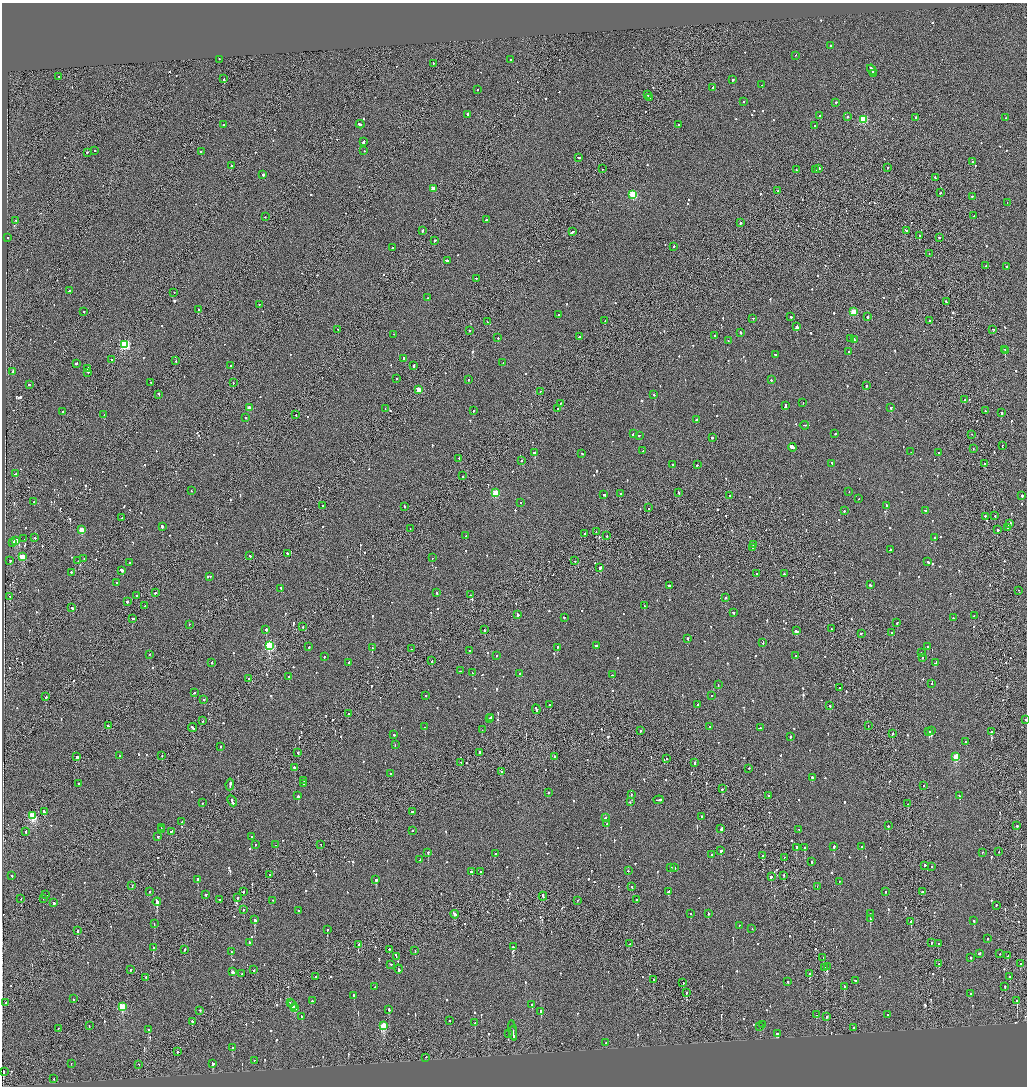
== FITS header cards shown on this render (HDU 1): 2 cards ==
NAXIS1  =                 2050
NAXIS2  =                 2168

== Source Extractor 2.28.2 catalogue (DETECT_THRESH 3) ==
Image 2050 x 2168 px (HDU 1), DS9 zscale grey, zoomed out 1/2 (1 PNG px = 2 x 2 image px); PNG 1029 x 1088 px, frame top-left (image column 2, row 2168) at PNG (2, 3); each listed source drawn as its Kron ellipse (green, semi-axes under 4 px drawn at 4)
Background -0.0973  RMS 0.067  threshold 0.202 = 3 sigma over >= 5 px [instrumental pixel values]
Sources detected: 1072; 37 cannot appear on this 1/2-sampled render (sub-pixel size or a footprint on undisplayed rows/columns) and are neither listed nor drawn; of the other 1035, the 500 brightest by FLUX_AUTO listed and drawn (535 fainter detections omitted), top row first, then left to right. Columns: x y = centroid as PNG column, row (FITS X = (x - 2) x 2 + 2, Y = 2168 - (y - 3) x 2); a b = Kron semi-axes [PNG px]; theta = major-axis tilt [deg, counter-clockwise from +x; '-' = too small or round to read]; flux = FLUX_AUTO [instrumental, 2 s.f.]
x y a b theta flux
831 46 2 2 - 110
795 56 2 1 - 160
219 60 2 2 - 87
511 60 3 2 - 180
433 64 2 2 - 100
872 70 5 2 - 470
873 74 3 2 - 280
59 77 2 1 - 81
224 79 2 1 - 140
733 80 2 2 - 210
762 85 3 1 - 260
713 88 2 2 - 99
477 90 2 1 - 440
648 95 2 1 - 370
650 98 2 1 - 80
743 102 2 2 - 130
836 103 2 2 - 90
468 115 3 2 - 470
819 116 2 2 - 170
847 117 2 2 - 210
915 118 3 2 - 190
1006 118 2 2 - 89
864 120 3 3 - 860
224 125 2 1 - 89
360 125 4 2 - 260
678 125 2 2 - 79
815 126 2 1 - 480
363 142 3 2 - 170
94 151 2 2 - 130
364 151 2 2 - 83
201 152 2 2 - 89
87 153 2 1 - 110
578 158 3 2 - 170
972 162 2 2 - 120
231 166 2 2 - 190
887 168 2 2 - 200
603 169 2 1 - 150
819 169 2 2 - 180
796 170 2 2 - 110
815 170 2 1 - 78
263 175 2 2 - 260
935 178 3 2 - 87
433 189 3 2 - 130
778 191 2 1 - 80
940 193 2 2 - 80
633 195 3 3 - 910
972 197 2 2 - 76
1007 203 2 2 - 120
974 216 2 2 - 94
265 217 2 1 - 87
486 220 2 2 - 220
16 221 2 2 - 85
740 223 2 2 - 200
422 231 3 2 - 180
906 231 2 2 - 130
572 232 4 2 - 280
919 236 2 1 - 150
8 238 2 2 - 81
939 238 2 2 - 200
434 241 3 1 - 260
674 247 2 2 - 96
392 248 2 2 - 100
929 254 2 1 - 83
447 261 4 2 - 380
986 266 2 2 - 93
1006 267 2 2 - 280
476 279 2 2 - 83
69 291 2 2 - 100
174 293 2 2 - 75
427 298 2 2 - 280
946 302 2 2 - 140
259 305 2 1 - 93
198 310 2 2 - 110
84 312 2 2 - 120
853 312 3 3 - 420
558 315 2 2 - 100
791 317 2 2 - 370
867 317 2 2 - 480
753 319 2 2 - 96
605 321 2 2 - 200
929 321 2 1 - 630
487 322 2 2 - 78
797 327 3 2 - 1700
338 330 2 2 - 130
993 330 2 2 - 120
470 331 2 2 - 93
741 333 2 2 - 320
394 335 2 1 - 89
715 336 3 2 - 360
579 337 2 2 - 79
498 338 2 1 - 130
851 339 2 2 - 130
854 340 4 2 - 190
728 341 2 1 - 110
125 345 3 3 - 1200
1005 350 2 1 - 110
1005 351 2 2 - 160
848 352 2 2 - 76
775 355 3 2 - 170
403 359 2 1 - 79
112 360 2 2 - 290
176 361 2 1 - 180
503 363 2 1 - 210
76 364 2 2 - 170
230 366 2 2 - 330
414 366 3 2 - 230
88 369 3 2 - 900
13 372 3 2 - 250
88 373 2 2 - 240
396 379 2 2 - 110
468 380 2 2 - 77
771 380 2 2 - 170
151 383 2 2 - 81
233 383 2 1 - 150
29 385 2 1 - 480
867 386 2 2 - 190
418 390 3 2 - 210
540 392 2 2 - 79
159 395 3 2 - 160
654 395 2 2 - 150
965 400 2 1 - 170
803 403 2 2 - 87
560 404 2 1 - 150
785 406 3 2 - 400
249 408 3 2 - 200
891 408 2 2 - 550
385 409 2 1 - 140
558 409 2 2 - 110
473 411 2 2 - 130
985 411 2 2 - 80
62 412 2 2 - 81
1001 413 2 2 - 250
104 415 2 2 - 160
296 415 2 1 - 270
246 418 2 2 - 160
696 420 2 2 - 480
804 426 4 1 - 220
633 434 3 2 - 140
835 434 2 2 - 250
971 435 2 1 - 180
639 436 2 2 - 210
712 438 2 2 - 470
1002 446 2 1 - 120
792 448 4 2 - 3800
973 449 2 1 - 93
643 451 2 2 - 81
911 452 2 2 - 190
534 453 2 2 - 960
939 453 2 2 - 79
582 454 2 2 - 120
459 459 2 2 - 110
521 461 2 2 - 85
832 464 2 2 - 100
985 464 2 1 - 130
672 465 2 2 - 100
697 465 2 2 - 89
16 474 2 2 - 460
463 476 2 1 - 120
191 491 2 2 - 150
849 492 2 1 - 86
495 493 3 3 - 580
678 493 3 2 - 120
620 494 3 2 - 130
604 495 3 2 - 180
729 496 2 2 - 94
1022 496 2 2 - 440
859 499 2 2 - 120
34 502 2 2 - 140
520 503 2 1 - 170
322 506 2 2 - 92
886 506 4 2 - 310
404 507 2 2 - 99
648 508 2 1 - 94
844 511 2 2 - 140
925 511 3 2 - 120
995 516 2 2 - 130
985 517 2 2 - 110
122 518 2 2 - 98
1009 524 4 2 - 240
162 527 3 2 - 450
1007 528 2 1 - 75
410 529 2 2 - 81
82 530 3 3 - 330
998 530 2 1 - 1200
596 532 2 1 - 99
585 534 2 2 - 110
465 536 2 2 - 76
607 536 2 2 - 93
35 538 2 2 - 120
934 538 2 2 - 430
24 539 2 2 - 80
16 541 3 3 - 310
12 543 2 2 - 87
754 545 3 2 - 110
753 548 2 2 - 130
890 550 2 2 - 440
287 554 2 2 - 160
249 556 3 2 - 140
22 557 3 3 - 390
432 558 2 2 - 260
84 559 2 1 - 75
10 561 2 2 - 81
78 561 2 2 - 85
575 561 2 1 - 120
928 562 3 2 - 160
129 563 2 1 - 430
600 568 2 2 - 1100
122 571 4 2 - 510
71 573 2 2 - 96
757 574 2 2 - 120
784 574 2 2 - 170
210 577 2 1 - 97
117 583 2 2 - 130
870 585 2 2 - 120
669 586 3 2 - 130
281 589 2 2 - 160
1019 591 2 1 - 91
155 593 2 2 - 180
437 593 2 2 - 88
470 595 2 2 - 77
136 596 2 2 - 460
10 597 2 2 - 130
725 598 2 2 - 220
127 602 2 2 - 250
145 606 2 1 - 82
644 606 2 2 - 81
72 608 3 2 - 160
733 613 3 2 - 180
518 615 3 2 - 480
974 616 2 2 - 99
564 618 3 1 - 110
953 618 2 2 - 120
132 619 3 2 - 110
897 623 2 2 - 82
189 625 2 1 - 89
303 627 2 2 - 120
831 629 2 2 - 180
266 630 2 2 - 970
485 630 2 2 - 170
797 631 4 2 - 230
892 633 2 2 - 110
861 634 2 1 - 410
688 639 2 2 - 110
763 643 2 2 - 100
269 646 4 3 - 1700
596 646 2 2 - 200
309 647 3 2 - 250
927 647 2 2 - 100
372 648 2 2 - 190
557 648 3 2 - 190
412 649 2 2 - 82
469 651 2 2 - 97
921 653 2 2 - 91
149 655 2 2 - 93
497 656 2 2 - 180
795 656 2 2 - 110
324 657 2 2 - 83
922 658 2 2 - 95
432 661 2 2 - 160
212 663 2 2 - 170
349 663 3 2 - 170
935 663 4 2 - 710
460 671 2 1 - 160
472 673 2 2 - 130
520 674 2 2 - 150
612 675 2 2 - 180
289 677 2 2 - 120
248 679 2 2 - 120
931 684 2 2 - 79
718 685 2 2 - 130
839 688 2 2 - 110
194 693 2 2 - 120
426 696 2 2 - 82
712 696 2 2 - 76
46 697 2 2 - 340
204 700 2 1 - 77
550 705 2 2 - 230
697 705 2 1 - 84
830 706 2 2 - 100
536 710 5 2 - 380
348 714 2 1 - 84
491 718 2 2 - 110
489 719 2 2 - 110
1026 720 2 1 - 370
202 721 2 1 - 100
108 726 2 2 - 91
868 726 2 1 - 90
425 727 2 2 - 100
710 727 2 2 - 200
193 728 4 2 - 440
760 728 2 2 - 83
482 730 2 1 - 78
640 731 2 2 - 97
931 731 2 2 - 170
929 732 2 2 - 480
992 732 3 2 - 840
892 734 2 2 - 120
394 735 2 2 - 91
790 737 2 2 - 240
966 742 2 2 - 85
395 745 2 2 - 78
220 747 2 2 - 81
298 753 2 1 - 76
480 753 3 1 - 220
120 756 3 2 - 160
162 756 2 1 - 98
77 757 2 2 - 170
554 757 2 1 - 130
956 757 3 3 - 620
666 759 2 2 - 80
461 762 2 2 - 110
695 763 3 1 - 510
294 768 2 2 - 270
749 769 2 1 - 90
502 772 2 2 - 380
391 774 2 2 - 83
813 778 4 2 - 250
304 781 2 2 - 93
79 784 2 2 - 92
303 784 2 2 - 110
230 785 6 2 82 340
924 786 2 2 - 76
722 789 2 2 - 89
548 793 2 2 - 160
631 795 2 2 - 130
298 796 2 2 - 250
769 796 2 2 - 560
959 796 4 2 - 250
659 800 5 2 - 330
232 801 6 2 -64 750
630 802 2 1 - 140
202 803 2 2 - 150
908 804 2 2 - 98
44 812 3 2 - 170
412 812 2 2 - 110
32 816 3 3 - 1100
702 817 2 2 - 87
605 818 4 2 - 180
182 822 3 2 - 200
607 824 2 2 - 140
888 826 2 2 - 150
1017 826 2 2 - 130
161 828 2 2 - 250
721 829 3 2 - 120
161 830 3 2 - 280
799 830 2 2 - 130
413 831 2 2 - 92
26 832 2 2 - 250
171 832 3 2 - 250
158 837 2 2 - 260
252 837 2 2 - 210
256 845 2 2 - 98
276 845 2 2 - 220
321 845 2 1 - 82
834 847 2 2 - 590
862 847 2 2 - 120
796 848 2 2 - 300
805 848 2 2 - 190
721 851 2 2 - 480
999 852 2 1 - 180
428 853 2 2 - 280
983 853 2 2 - 88
495 854 2 1 - 98
712 855 2 2 - 85
762 856 2 1 - 220
784 858 2 1 - 120
420 860 2 2 - 110
812 862 2 2 - 190
925 866 2 2 - 120
932 867 2 1 - 330
670 868 2 2 - 120
674 868 2 2 - 220
628 871 2 2 - 99
472 872 2 2 - 180
481 872 3 2 - 150
269 875 2 2 - 170
12 876 2 2 - 150
784 876 2 2 - 110
771 877 2 1 - 400
197 880 2 2 - 220
376 880 2 2 - 400
839 882 2 1 - 75
132 886 2 1 - 80
632 887 2 2 - 88
817 887 2 1 - 140
149 892 2 2 - 160
243 892 2 2 - 83
668 892 4 2 - 670
885 892 2 2 - 88
923 892 2 2 - 220
46 895 2 1 - 120
206 895 3 2 - 130
543 897 4 2 - 220
237 898 2 1 - 130
21 899 2 2 - 110
43 899 2 2 - 420
220 900 2 2 - 89
637 900 2 2 - 110
272 901 2 1 - 110
578 901 2 1 - 110
157 902 4 2 - 1900
54 903 3 2 - 170
996 906 2 2 - 110
243 910 2 1 - 85
299 911 2 2 - 90
690 914 2 1 - 75
708 914 2 2 - 130
870 914 2 2 - 240
455 915 4 2 - 680
870 919 2 2 - 360
254 920 2 2 - 210
974 921 2 2 - 390
911 922 3 2 - 220
154 924 2 2 - 110
739 926 2 1 - 89
752 929 2 2 - 78
327 930 2 2 - 190
77 931 3 2 - 180
988 939 2 2 - 190
249 943 2 2 - 130
931 943 2 1 - 250
630 944 2 2 - 97
938 944 2 2 - 210
358 945 2 2 - 340
513 947 2 2 - 300
153 948 2 2 - 270
185 950 2 2 - 190
389 950 2 2 - 220
415 951 2 2 - 81
231 952 2 2 - 86
979 954 2 2 - 400
1000 954 2 1 - 76
1007 956 2 2 - 93
396 957 4 2 - 300
823 958 2 2 - 100
970 958 2 2 - 130
939 964 2 2 - 94
1020 964 2 2 - 160
391 965 2 2 - 100
827 967 2 1 - 200
825 968 4 2 - 120
399 969 4 2 - 340
131 970 2 2 - 130
254 970 2 1 - 210
232 972 3 2 - 91
241 974 2 2 - 89
809 974 2 2 - 75
315 977 2 2 - 400
1009 977 2 1 - 300
146 978 2 2 - 110
653 980 2 2 - 160
855 981 3 2 - 380
787 982 2 2 - 92
683 983 2 2 - 88
375 987 2 2 - 86
844 987 2 2 - 240
1005 987 3 2 - 100
687 993 2 1 - 160
971 994 2 2 - 120
354 996 3 2 - 920
73 999 2 2 - 86
312 1001 2 2 - 140
1017 1001 2 1 - 670
5 1003 2 2 - 87
290 1003 3 1 - 150
293 1005 5 2 - 250
532 1005 2 2 - 3100
122 1007 3 3 - 750
295 1008 4 1 - 230
389 1010 2 2 - 150
200 1011 2 2 - 80
541 1012 3 2 - 230
816 1015 2 2 - 110
887 1015 2 2 - 88
301 1017 3 2 - 150
827 1017 2 2 - 82
450 1021 2 2 - 120
192 1022 2 2 - 360
475 1023 2 1 - 480
763 1025 2 2 - 100
89 1026 2 2 - 76
383 1026 3 3 - 560
760 1027 2 2 - 100
854 1028 2 2 - 76
58 1029 2 1 - 89
149 1030 2 2 - 380
513 1031 10 2 -80 380
508 1034 2 2 - 170
513 1034 7 1 -86 480
777 1034 3 2 - 110
606 1043 2 2 - 160
232 1048 2 2 - 320
177 1052 2 2 - 230
426 1058 2 1 - 170
254 1061 2 2 - 95
71 1064 2 2 - 91
213 1064 3 2 - 230
139 1065 2 1 - 110
3 1072 2 2 - 490
54 1079 2 2 - 81
At the frame edge (FLAGS 8, measured only in part): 1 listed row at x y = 1026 720
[535 fainter detections neither listed nor drawn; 37 sub-pixel or undisplayed-footprint detections neither listed nor drawn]